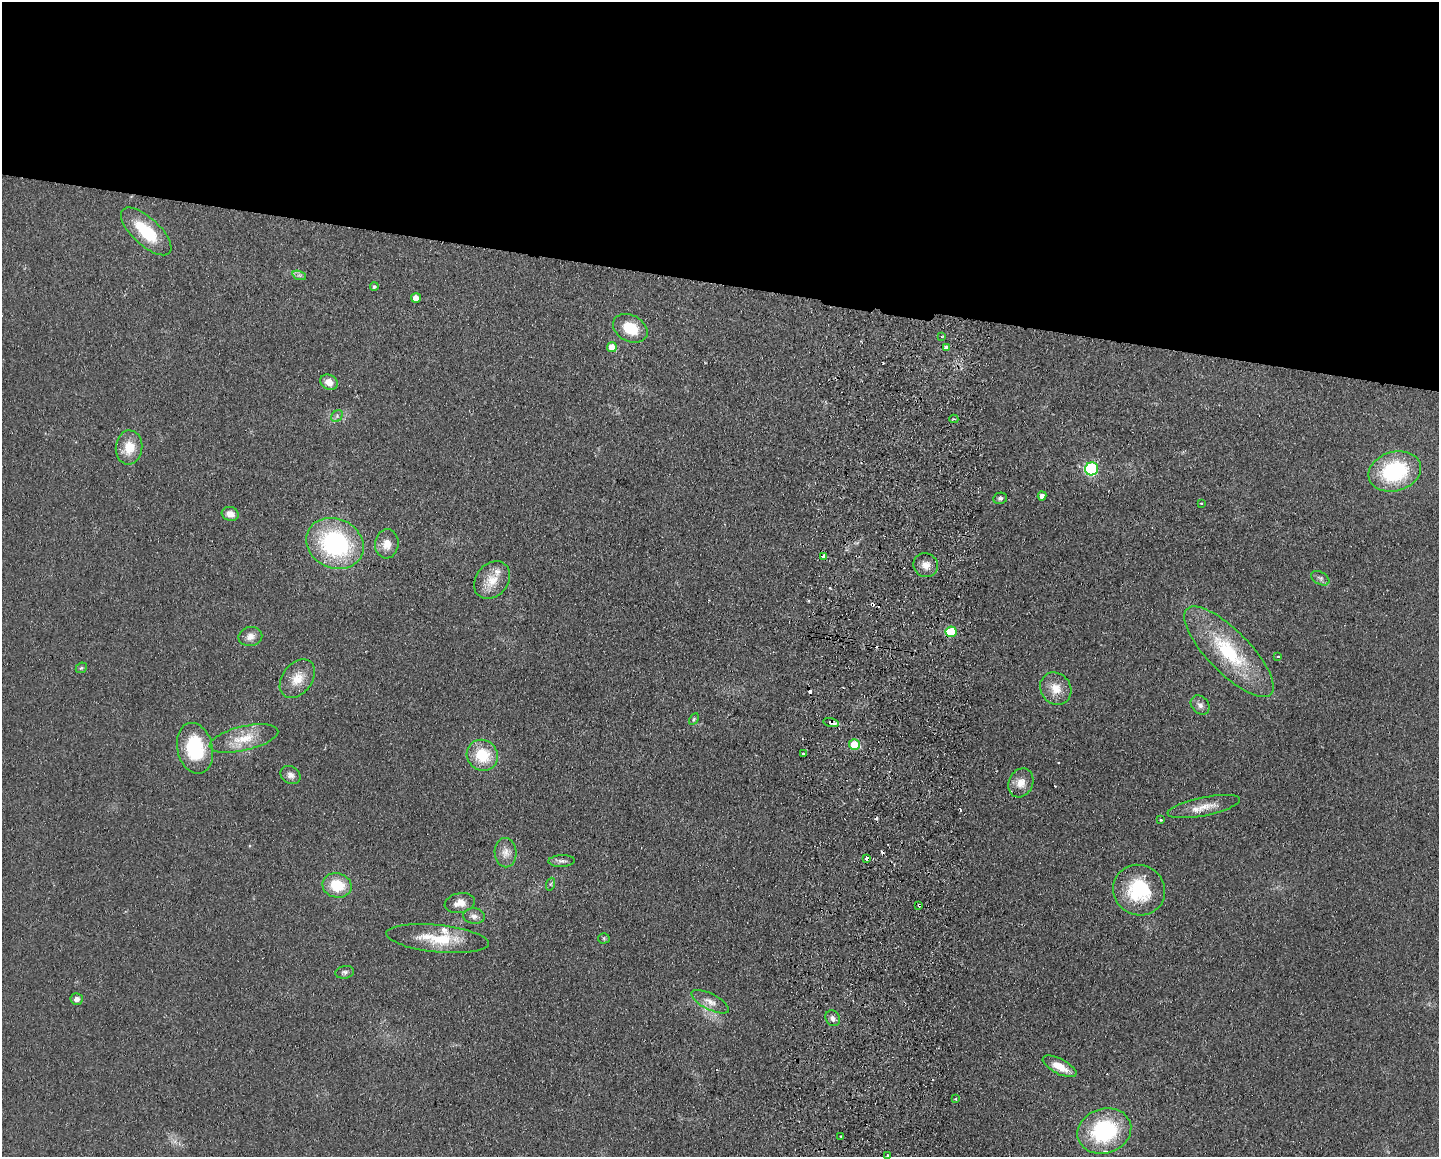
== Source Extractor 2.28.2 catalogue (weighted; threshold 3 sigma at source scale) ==
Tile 2 of 3 x 4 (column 2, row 1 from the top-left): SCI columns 1605-3041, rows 3473-4627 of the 4757 x 4636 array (HDU 1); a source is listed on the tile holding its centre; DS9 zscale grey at full resolution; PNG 1441 x 1159 px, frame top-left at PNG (2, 2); each listed source drawn as its Kron ellipse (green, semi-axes under 4 px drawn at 4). Shown black and unused: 24% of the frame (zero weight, under 2 of 3 exposures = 3% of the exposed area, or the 3 px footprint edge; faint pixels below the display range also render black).
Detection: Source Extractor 2.28.2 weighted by HDU 2 'WHT'; one run over the whole footprint, this tile lists its part. Background 0.0578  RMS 0.01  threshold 0.0467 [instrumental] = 3 sigma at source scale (4.5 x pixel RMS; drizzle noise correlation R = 1.50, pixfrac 1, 0.05/0.05 arcsec/px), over >= 5 px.
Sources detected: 77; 11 cosmic-ray / hot-pixel residue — neither listed nor drawn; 3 inside a brighter listed object's ellipse — not listed separately; the other 63 listed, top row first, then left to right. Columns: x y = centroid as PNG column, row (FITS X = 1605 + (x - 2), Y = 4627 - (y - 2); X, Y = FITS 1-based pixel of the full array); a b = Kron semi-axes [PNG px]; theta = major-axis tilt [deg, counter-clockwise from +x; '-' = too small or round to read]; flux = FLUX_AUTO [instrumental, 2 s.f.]
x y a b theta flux
146 231 32 13 -43 45
299 275 7 4 -18 2.4
374 287 4 4 - 1.7
416 298 5 5 - 9.6
630 328 18 13 -27 27
942 337 3 2 - 1.3
612 347 5 5 - 15
946 347 3 3 - 3.5
329 382 9 7 -29 9.3
337 416 6 5 - 2.2
954 419 4 3 - 1.8
129 447 17 13 83 20
1092 469 6 6 - 110
1395 471 26 19 16 89
1042 496 4 4 - 5.3
1000 498 7 5 12 2.5
1201 503 3 2 - 1.4
230 514 8 7 - 7.7
335 543 29 24 -25 140
387 544 14 11 83 12
824 556 4 3 - 5.9
926 565 12 11 - 8
1320 578 10 6 -31 2.9
492 580 21 16 51 19
951 632 5 5 - 39
250 636 12 9 10 6.7
1229 652 60 21 -46 81
1278 656 3 3 - 1.1
81 668 6 4 42 1.7
297 679 21 15 53 17
1056 689 17 15 -51 15
1200 705 11 8 -49 4.8
694 719 6 4 61 1.5
831 723 8 4 -13 4.1
244 738 35 12 13 26
854 744 5 5 - 29
195 748 26 17 -77 65
803 754 3 3 - 9.4
482 755 16 15 - 34
290 775 10 8 -33 5.2
1021 783 15 12 64 10
1204 807 37 9 12 16
1161 820 3 3 - 1.5
506 853 15 11 -88 8.9
867 858 4 4 - 12
562 861 13 6 2 3.9
551 884 6 4 71 1.7
337 885 15 12 -13 30
1139 890 26 25 - 59
460 903 15 9 11 9.2
919 905 3 3 - 3
474 916 11 7 -4 4.7
437 938 52 13 -6 39
604 938 5 5 - 1.6
345 972 9 6 10 2.9
77 999 6 6 - 4.6
710 1002 21 8 -27 9
833 1018 8 7 - 4
1059 1066 18 7 -27 16
956 1099 3 3 - 1.2
1104 1131 27 22 19 93
841 1136 3 2 - 1.5
887 1156 3 3 - 2.2
Overlapping masked pixels (flux is a lower limit): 5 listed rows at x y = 824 556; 951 632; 831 723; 867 858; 919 905
Isophote crosses this tile's border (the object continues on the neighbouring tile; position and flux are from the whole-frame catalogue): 1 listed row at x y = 887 1156